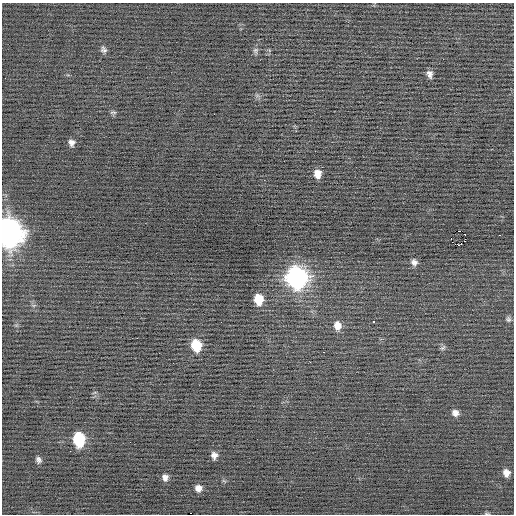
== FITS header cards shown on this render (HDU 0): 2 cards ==
NAXIS1  =                  512 / Axis length
NAXIS2  =                  512 / Axis length

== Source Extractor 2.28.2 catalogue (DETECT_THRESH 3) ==
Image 512 x 512 px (HDU 0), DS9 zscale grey, 1 PNG px = 1 image px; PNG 516 x 516 px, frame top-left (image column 1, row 512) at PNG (2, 3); no overlay
Background -0.0284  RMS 0.78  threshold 2.33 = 3 sigma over >= 5 px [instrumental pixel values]
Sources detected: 29; all 29 listed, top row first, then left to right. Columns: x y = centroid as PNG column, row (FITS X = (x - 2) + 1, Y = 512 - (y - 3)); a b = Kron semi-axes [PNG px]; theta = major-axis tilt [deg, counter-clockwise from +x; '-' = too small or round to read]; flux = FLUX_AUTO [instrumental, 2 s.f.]
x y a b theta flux
103 50 8 7 - 160
256 50 9 7 79 130
429 74 9 6 -71 240
113 112 9 4 0 90
71 143 8 7 - 220
317 174 9 7 -86 440
459 231 4 2 - 990
8 233 13 11 -76 57000
465 235 3 2 - 350
499 235 3 2 - 230
455 244 2 2 - 52
459 245 5 2 - 830
414 262 9 8 - 220
297 278 12 10 -80 23000
258 299 9 8 - 1000
508 319 8 7 - 130
374 322 3 3 - 220
337 326 11 9 -84 420
196 345 10 8 -77 1600
443 348 9 5 38 100
324 352 2 2 - 490
455 413 8 7 - 260
79 439 11 8 -82 3300
214 455 8 7 - 250
38 460 8 6 -63 160
506 473 8 7 - 320
165 477 8 7 - 230
198 488 8 7 - 320
487 513 7 3 -8 67
At the frame edge (FLAGS 8, measured only in part): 2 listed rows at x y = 8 233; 487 513